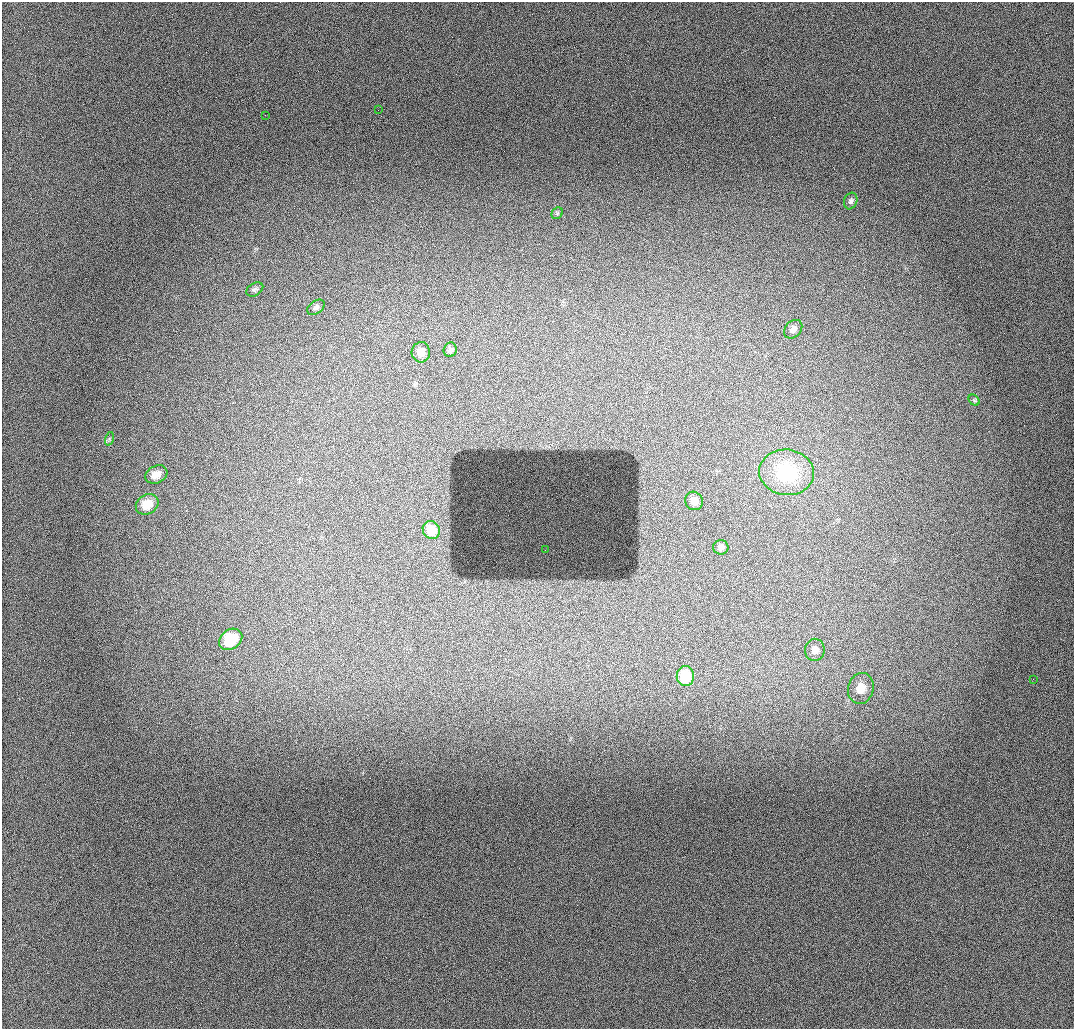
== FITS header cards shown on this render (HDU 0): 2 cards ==
NAXIS1  =                 1072 / length of data axis 1
NAXIS2  =                 1027 / length of data axis 2

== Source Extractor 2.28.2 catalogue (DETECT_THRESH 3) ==
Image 1072 x 1027 px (HDU 0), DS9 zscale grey, 1 PNG px = 1 image px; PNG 1076 x 1031 px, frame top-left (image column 1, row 1027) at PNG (2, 2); each listed source drawn as its Kron ellipse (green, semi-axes under 4 px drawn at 4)
Background 947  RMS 11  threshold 33.4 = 3 sigma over >= 5 px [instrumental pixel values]
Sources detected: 23; all 23 listed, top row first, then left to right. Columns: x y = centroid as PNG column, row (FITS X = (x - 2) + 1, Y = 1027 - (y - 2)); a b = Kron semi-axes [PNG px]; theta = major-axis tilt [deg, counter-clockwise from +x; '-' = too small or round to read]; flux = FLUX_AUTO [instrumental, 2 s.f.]
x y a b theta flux
378 110 2 2 - 320
265 115 3 2 - 1100
851 201 8 6 71 2200
557 213 6 5 - 1200
255 289 9 6 30 1800
316 307 10 6 35 2400
793 329 10 7 46 3400
450 350 7 6 - 2100
421 352 10 9 - 7200
974 400 6 4 -45 1300
109 439 7 4 72 1300
787 472 27 23 -7 50000
156 474 11 8 26 7300
694 501 9 9 - 6400
147 504 12 9 30 14000
431 530 9 8 - 11000
721 547 7 7 - 3000
545 550 2 2 - 310
231 639 12 9 36 32000
815 650 11 10 - 4400
685 676 10 8 89 24000
1033 679 3 2 - 660
861 688 15 12 77 10000